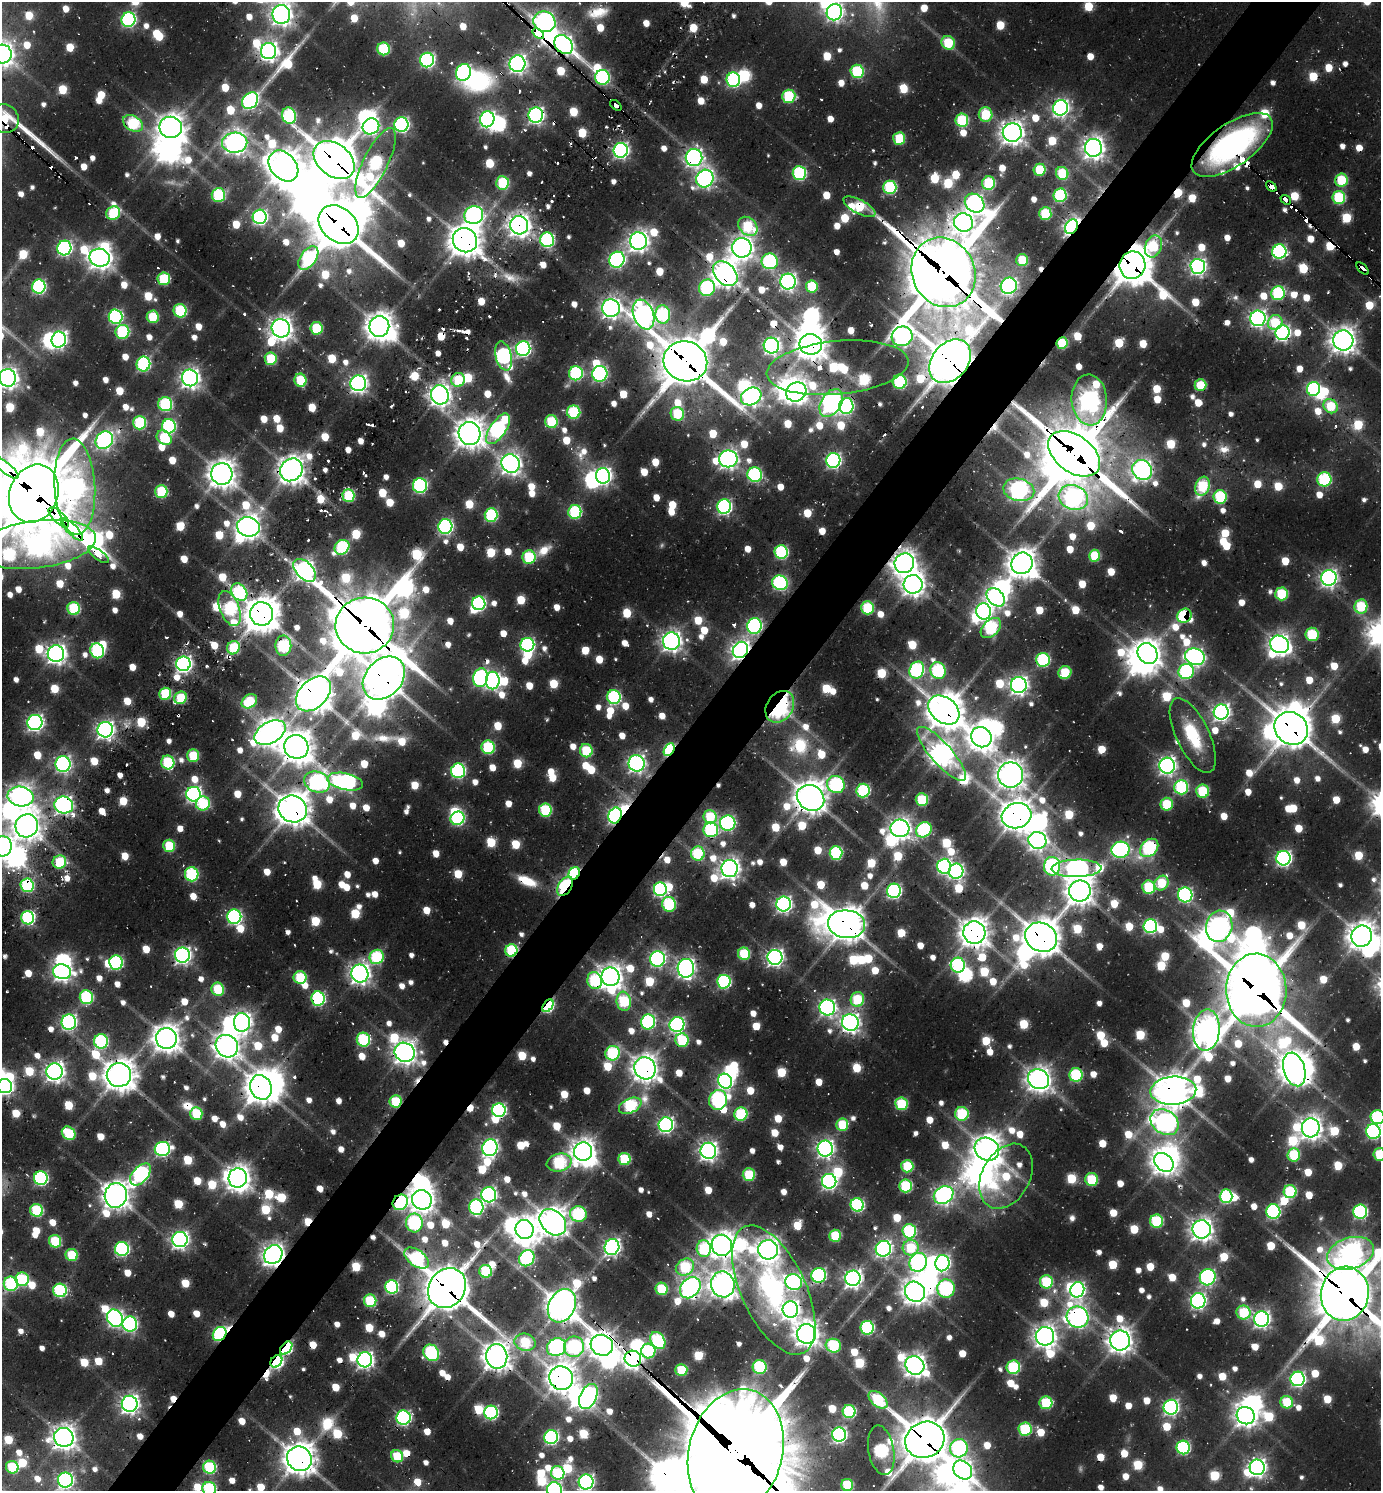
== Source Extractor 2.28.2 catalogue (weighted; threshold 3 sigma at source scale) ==
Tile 10 of 4 x 4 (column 2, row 3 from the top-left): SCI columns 2022-3400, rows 1491-2979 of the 6306 x 6247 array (HDU 1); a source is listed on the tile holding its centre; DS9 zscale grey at full resolution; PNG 1383 x 1493 px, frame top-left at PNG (2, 2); each listed source drawn as its Kron ellipse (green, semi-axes under 4 px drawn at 4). Shown black and unused: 5% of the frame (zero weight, under 2 of 3 exposures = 12% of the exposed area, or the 3 px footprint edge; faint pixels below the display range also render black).
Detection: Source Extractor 2.28.2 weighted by HDU 2 'WHT'; one run over the whole footprint, this tile lists its part. Background 0.0765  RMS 0.01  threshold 0.0464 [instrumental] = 3 sigma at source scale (4.5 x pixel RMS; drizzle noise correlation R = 1.50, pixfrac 1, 0.05/0.05 arcsec/px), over >= 5 px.
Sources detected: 1425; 20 too faint to see at this stretch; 92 inside a brighter object's white glare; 50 cosmic-ray / hot-pixel residue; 1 long thin detection or spike segment (spike, bleed or trail) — neither listed nor drawn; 18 inside a brighter listed object's ellipse — not listed separately; of the other 1244, all 500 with FLUX_AUTO >= 72.2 (the completeness limit of this list) listed and drawn (744 fainter detections not listed), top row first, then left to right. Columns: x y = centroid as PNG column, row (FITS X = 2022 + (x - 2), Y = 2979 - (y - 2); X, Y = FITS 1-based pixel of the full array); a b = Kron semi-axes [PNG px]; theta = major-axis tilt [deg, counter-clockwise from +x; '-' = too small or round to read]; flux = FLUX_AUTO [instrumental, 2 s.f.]
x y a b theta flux
834 12 8 7 - 570
281 14 9 9 - 1100
128 20 7 7 - 310
544 22 11 10 - 800
538 34 6 4 -41 1100
948 43 7 6 - 73
563 45 10 8 -48 760
383 49 6 6 - 120
268 51 8 7 - 870
2 54 9 9 - 1100
427 60 7 7 - 320
517 64 8 8 - 710
857 71 7 6 - 140
463 72 8 7 - 350
602 77 7 7 - 220
733 80 7 6 - 280
789 96 6 6 - 130
250 101 9 7 49 440
616 105 6 4 -40 80
1060 108 8 7 - 590
536 115 8 7 - 550
986 115 7 7 - 79
289 116 8 7 - 180
4 119 15 14 - 250
487 119 8 7 - 530
962 120 7 6 - 130
133 123 11 7 -31 130
401 125 7 7 - 380
371 126 9 7 39 410
171 127 11 10 - 1700
1012 133 9 9 - 1300
899 139 6 6 - 80
235 143 12 10 2 1200
1232 145 47 21 35 360
1093 148 9 8 - 1100
621 150 7 7 - 490
694 157 8 8 - 630
334 160 23 16 -39 4700
375 163 38 12 64 260
283 166 17 12 -49 2200
1040 170 6 6 - 73
799 173 7 6 - 200
1062 173 6 6 - 85
705 179 9 8 - 660
1341 180 6 6 - 81
502 183 7 6 - 110
989 183 7 6 - 130
1271 186 6 4 -40 86
890 187 7 6 - 180
218 195 7 7 - 140
1060 195 7 6 - 170
1339 198 6 6 - 130
1286 200 6 3 -36 86
975 203 10 8 -40 580
859 207 18 7 -27 75
113 213 7 6 - 120
1045 214 6 6 - 99
474 215 9 9 - 590
260 217 7 7 - 370
963 222 9 9 - 850
339 225 22 17 -42 5700
519 225 9 9 - 1300
748 226 11 8 -44 110
1071 227 7 6 - 630
465 240 12 11 - 2600
547 240 7 7 - 230
638 241 9 8 - 1000
1153 246 11 8 68 83
64 248 7 7 - 390
742 248 10 9 - 1200
1279 252 7 7 - 310
100 258 10 9 - 1300
308 258 13 7 55 210
617 260 8 7 - 410
1022 260 6 6 - 72
770 261 8 7 - 250
1132 265 14 13 - 3900
1198 266 7 7 - 560
1362 269 7 3 -44 75
943 272 35 31 -63 10000
725 274 14 10 -47 1600
164 279 6 6 - 97
788 282 8 7 - 560
812 286 6 6 - 80
1009 286 8 8 - 470
39 287 7 6 - 270
707 288 8 8 - 200
1278 293 7 6 - 170
611 308 9 9 - 920
180 311 7 6 - 140
643 314 15 10 -68 1000
663 314 9 7 -87 180
115 316 7 7 - 280
153 317 6 6 - 75
1258 318 8 7 - 630
1275 322 8 7 - 78
379 326 10 10 - 1900
281 328 9 9 - 1300
316 328 6 6 - 100
122 332 7 7 - 150
1282 333 7 7 - 440
902 336 10 10 - 620
59 340 8 7 - 450
1343 340 10 10 - 1500
1062 343 6 5 - 85
811 344 11 10 - 2000
771 346 8 7 - 590
523 349 7 7 - 410
503 356 15 8 -75 340
271 359 6 6 - 82
685 361 22 19 -20 6100
950 361 24 18 49 4700
143 364 7 7 - 250
837 368 71 26 6 180
576 373 7 7 - 210
600 374 8 7 - 310
8 378 9 8 - 980
190 378 8 8 - 930
300 380 6 6 - 92
458 380 7 6 - 75
900 382 7 7 - 170
358 383 8 8 - 710
1200 385 6 6 - 73
1313 389 7 6 - 220
796 392 10 9 - 1000
440 395 10 8 -71 1100
751 396 10 8 28 770
1089 400 25 17 -85 890
831 403 15 10 56 850
165 404 7 7 - 180
846 406 8 7 - 300
1331 406 7 6 - 74
574 412 6 6 - 150
677 414 7 6 - 85
551 422 6 6 - 100
140 423 6 6 - 140
169 426 7 7 - 230
498 429 18 8 56 390
470 433 11 11 - 1900
164 438 8 6 -41 72
104 440 9 8 - 550
1074 454 29 18 -36 8400
728 459 9 8 - 850
833 460 7 7 - 420
511 463 9 9 - 1000
6 468 16 5 -39 1600
291 470 12 10 47 1800
1142 470 10 9 - 840
222 474 11 10 - 1700
755 475 7 7 - 250
603 476 8 7 - 610
1324 479 7 7 - 160
420 486 7 7 - 260
1203 486 10 7 70 120
75 487 48 20 -87 830
1019 490 16 11 -13 730
161 491 6 6 - 110
34 494 30 24 68 13000
348 496 6 6 - 110
1073 497 15 12 -20 680
1220 497 7 6 - 140
724 507 7 7 - 360
575 512 7 6 - 170
491 515 7 6 - 170
59 517 13 5 -44 2100
445 526 7 7 - 360
248 527 11 9 -15 1300
72 529 15 5 -45 2200
37 544 60 23 7 1300
342 547 8 6 43 180
781 552 7 6 - 180
99 555 12 5 -36 320
1095 556 6 5 - 81
529 557 6 6 - 110
904 563 10 9 - 1300
1022 563 11 10 - 1900
305 570 13 8 -46 890
1329 578 8 7 - 680
780 583 8 7 - 300
913 584 9 9 - 1300
239 592 9 7 -54 200
1281 594 6 6 - 100
996 597 10 7 -45 710
479 603 7 6 - 270
1361 606 7 6 - 92
74 608 6 6 - 120
867 608 6 6 - 120
230 609 18 9 -69 210
984 611 8 7 - 550
262 614 12 11 - 2600
1184 616 7 7 - 130
365 625 29 28 - 7700
754 626 8 7 - 350
991 628 12 8 45 190
1312 634 6 6 - 110
671 641 9 8 - 960
1279 644 10 8 -33 1000
527 645 7 7 - 270
283 646 10 8 90 180
233 648 7 6 - 92
740 650 8 7 - 920
97 651 7 7 - 180
1148 653 11 9 -50 1600
56 654 8 8 - 940
1195 657 10 8 -18 590
1043 660 7 6 - 180
183 664 7 7 - 560
917 670 9 7 65 270
938 670 9 7 -71 200
1065 672 7 6 - 81
1186 672 7 7 - 220
384 678 24 18 47 3300
481 678 9 7 76 370
493 680 9 7 89 440
1019 685 8 8 - 800
165 694 6 6 - 94
313 694 20 14 45 2800
614 697 7 7 - 230
180 698 7 6 - 78
249 701 8 6 36 86
780 707 17 13 56 360
944 710 17 12 -39 3800
1221 712 7 7 - 660
35 722 8 7 - 560
1291 728 17 15 -38 3600
105 730 8 7 - 720
270 732 17 10 30 1700
1193 735 40 16 -64 80
981 737 10 9 - 1500
296 747 12 11 - 2500
488 747 7 6 - 140
669 750 7 5 61 180
586 751 6 6 - 89
941 754 35 10 -48 1400
193 755 6 6 - 77
168 762 7 6 - 140
637 763 8 8 - 660
63 764 8 7 - 450
1167 766 8 7 - 680
458 771 7 7 - 280
1010 775 12 12 - 1700
317 782 13 10 -21 390
345 782 18 8 -12 460
836 784 9 8 - 220
1181 787 7 7 - 190
863 790 7 6 - 190
1203 791 6 6 - 97
194 794 7 7 - 460
20 796 13 9 -10 1200
811 798 14 12 -34 3000
922 800 6 6 - 100
203 803 7 7 - 110
1167 804 6 6 - 94
64 805 9 8 - 660
293 809 14 13 - 2600
545 810 6 6 - 130
615 815 8 6 68 500
1016 816 15 12 16 2300
710 817 7 6 - 88
457 818 7 6 - 220
728 823 7 7 - 330
27 826 12 11 - 1600
900 828 9 9 - 1000
711 830 7 7 - 190
924 830 8 7 - 230
1037 840 9 8 - 700
3 846 10 9 - 980
169 846 6 6 - 80
1149 848 10 7 45 220
1121 850 9 8 - 340
836 853 7 6 - 180
698 854 7 7 - 120
1284 858 7 7 - 460
59 862 7 6 - 93
944 866 7 7 - 390
1052 866 9 8 - 310
730 868 8 8 - 990
1076 868 25 9 1 800
956 871 7 7 - 410
574 873 6 5 - 170
192 874 7 6 - 160
1161 883 8 6 53 72
27 885 7 6 - 190
565 886 10 6 59 320
1149 887 6 6 - 120
660 889 7 6 - 270
894 891 7 7 - 330
1080 891 11 10 - 1800
1185 895 7 7 - 330
669 904 7 6 - 160
784 904 7 7 - 530
234 917 7 7 - 330
28 918 7 6 - 230
846 924 18 14 -7 2800
1150 926 7 7 - 300
1219 926 16 13 76 910
974 933 11 11 - 2000
1362 936 11 10 - 1900
1041 937 16 14 -27 3400
511 950 6 6 - 140
744 954 6 6 - 98
182 955 7 7 - 600
377 957 7 7 - 140
775 957 7 7 - 650
657 959 7 7 - 430
116 962 7 7 - 190
958 965 7 7 - 210
686 968 9 8 - 760
62 972 9 7 -10 730
360 974 9 8 - 1000
300 977 6 6 - 100
610 977 9 9 - 1300
595 981 8 7 - 130
724 982 7 6 - 230
218 989 6 6 - 82
1256 990 36 30 -89 8400
86 997 7 6 - 180
318 999 7 6 - 260
857 999 7 6 - 99
624 1001 9 7 -83 130
548 1006 7 4 54 240
827 1007 8 7 - 570
69 1022 7 7 - 400
242 1022 9 8 - 760
648 1022 7 7 - 250
850 1022 8 8 - 870
677 1025 7 7 - 390
1206 1030 20 13 86 1700
166 1038 10 10 - 1900
363 1040 7 6 - 150
682 1040 7 6 - 99
101 1041 7 7 - 200
227 1046 12 10 -46 1600
405 1052 10 9 - 1300
612 1053 7 7 - 170
645 1068 11 10 - 1600
1294 1069 17 10 -73 2300
55 1072 8 8 - 910
119 1075 12 12 - 2400
1076 1075 7 6 - 150
1039 1079 11 9 -27 1500
725 1081 7 7 - 460
5 1086 7 7 - 480
261 1087 12 10 -66 2200
1173 1091 23 14 4 2800
718 1100 10 9 - 270
395 1101 6 6 - 88
901 1104 6 6 - 110
630 1106 12 7 24 160
499 1110 7 7 - 330
196 1114 6 6 - 79
741 1114 6 6 - 140
962 1114 7 6 - 120
1378 1117 7 7 - 200
1165 1122 15 12 -35 830
666 1125 7 7 - 460
842 1125 6 6 - 76
1311 1128 9 9 - 1300
1373 1132 7 7 - 290
69 1133 7 6 - 98
490 1148 8 7 - 580
825 1148 8 7 - 710
162 1149 8 7 - 350
987 1149 13 11 -36 2200
708 1151 8 8 - 810
583 1152 9 9 - 1400
1380 1154 6 6 - 79
1294 1155 6 6 - 95
625 1159 6 6 - 110
559 1162 13 8 13 160
1164 1162 11 8 -42 1300
907 1166 6 6 - 89
140 1174 13 7 47 410
749 1175 6 6 - 92
1006 1176 34 24 61 94
41 1178 7 7 - 270
238 1178 9 9 - 1400
1092 1179 6 6 - 86
829 1181 7 7 - 500
906 1186 6 6 - 130
1290 1192 6 6 - 130
116 1195 12 11 - 1700
489 1195 7 7 - 460
944 1195 10 8 32 700
1226 1196 7 6 - 170
422 1200 10 9 - 1500
400 1202 8 7 - 210
857 1205 7 6 - 230
476 1207 8 7 - 270
37 1210 6 6 - 150
1273 1212 7 7 - 260
1360 1212 7 7 - 260
578 1214 8 7 - 190
1156 1221 6 6 - 130
553 1222 15 11 -45 1900
414 1223 9 8 - 210
525 1229 9 9 - 1400
1202 1229 9 9 - 1200
909 1231 7 7 - 180
835 1236 6 6 - 94
180 1240 8 7 - 650
55 1241 6 6 - 100
722 1245 10 10 - 1600
612 1247 8 7 - 630
911 1248 8 7 - 83
122 1249 7 7 - 280
704 1249 8 7 - 120
883 1249 8 7 - 540
768 1250 10 9 - 1200
1350 1253 24 15 17 1300
72 1255 6 6 - 76
273 1255 10 8 50 1200
417 1258 14 8 -37 200
527 1258 8 7 - 300
918 1262 10 8 65 500
942 1263 8 7 - 400
685 1267 10 8 37 120
486 1271 6 6 - 120
819 1275 7 7 - 260
1208 1277 8 7 - 330
853 1278 8 7 - 810
22 1279 7 6 - 130
794 1282 8 8 - 410
1046 1282 6 6 - 110
11 1284 7 7 - 180
723 1284 13 12 - 1600
391 1287 7 6 - 230
447 1288 21 18 54 5000
690 1288 12 9 47 930
946 1288 9 9 - 250
662 1289 6 6 - 96
60 1290 7 6 - 210
774 1290 70 32 -65 380
1077 1290 8 7 - 450
915 1292 10 9 - 1400
1345 1294 27 24 79 8700
370 1301 6 6 - 110
1198 1301 7 7 - 500
562 1306 17 13 61 2300
790 1310 8 7 - 800
1244 1312 7 7 - 98
1078 1317 11 10 - 840
115 1318 9 7 -59 520
1261 1319 7 7 - 630
130 1324 7 7 - 300
867 1328 7 6 - 200
220 1334 7 6 - 240
807 1334 10 9 - 1500
1045 1336 9 9 - 1300
658 1341 9 6 -57 190
1120 1341 10 10 - 1400
525 1342 10 8 -15 96
602 1345 11 10 - 1400
833 1346 8 7 - 140
556 1347 10 8 32 460
574 1347 10 10 - 230
286 1348 7 5 48 170
648 1351 7 7 - 130
431 1353 9 7 -54 230
497 1356 12 10 -81 1800
633 1359 8 8 - 900
365 1360 7 7 - 620
276 1361 7 5 50 310
915 1365 10 9 - 1200
760 1367 7 7 - 160
1013 1367 7 6 - 150
681 1370 6 6 - 82
561 1378 12 11 - 1900
1298 1379 7 7 - 390
588 1396 13 8 64 620
878 1400 11 6 -42 130
1287 1402 6 6 - 81
1046 1403 6 6 - 110
130 1404 8 8 - 830
1171 1407 7 7 - 460
849 1411 6 6 - 170
491 1412 7 7 - 260
1246 1416 9 8 - 1100
403 1418 7 7 - 380
1025 1429 6 6 - 130
839 1434 7 7 - 440
64 1437 10 9 - 1400
551 1437 7 7 - 290
925 1440 20 17 26 5200
1183 1447 7 6 - 230
959 1448 9 9 - 290
881 1450 25 12 -80 260
736 1452 64 47 75 23000
397 1456 6 6 - 77
299 1459 13 12 - 2400
12 1467 6 6 - 95
209 1467 6 6 - 150
1257 1467 8 7 - 730
963 1470 10 8 -45 810
558 1473 7 6 - 140
65 1480 7 7 - 400
586 1482 7 7 - 540
847 1485 6 6 - 99
209 1489 7 6 - 170
554 1490 7 7 - 360
Overlapping masked pixels (flux is a lower limit): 125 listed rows (the first 20) at x y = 281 14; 544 22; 538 34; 563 45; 268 51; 602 77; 616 105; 1060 108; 536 115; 4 119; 1012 133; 235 143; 1232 145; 334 160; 1271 186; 1286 200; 859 207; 339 225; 519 225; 1071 227
Isophote crosses this tile's border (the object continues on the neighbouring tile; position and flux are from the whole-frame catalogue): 23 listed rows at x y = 834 12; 281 14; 2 54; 4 119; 8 378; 6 468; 34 494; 37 544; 20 796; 3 846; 5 1086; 1378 1117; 1373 1132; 1380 1154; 1350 1253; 11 1284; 1345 1294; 736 1452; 65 1480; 586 1482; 847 1485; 209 1489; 554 1490